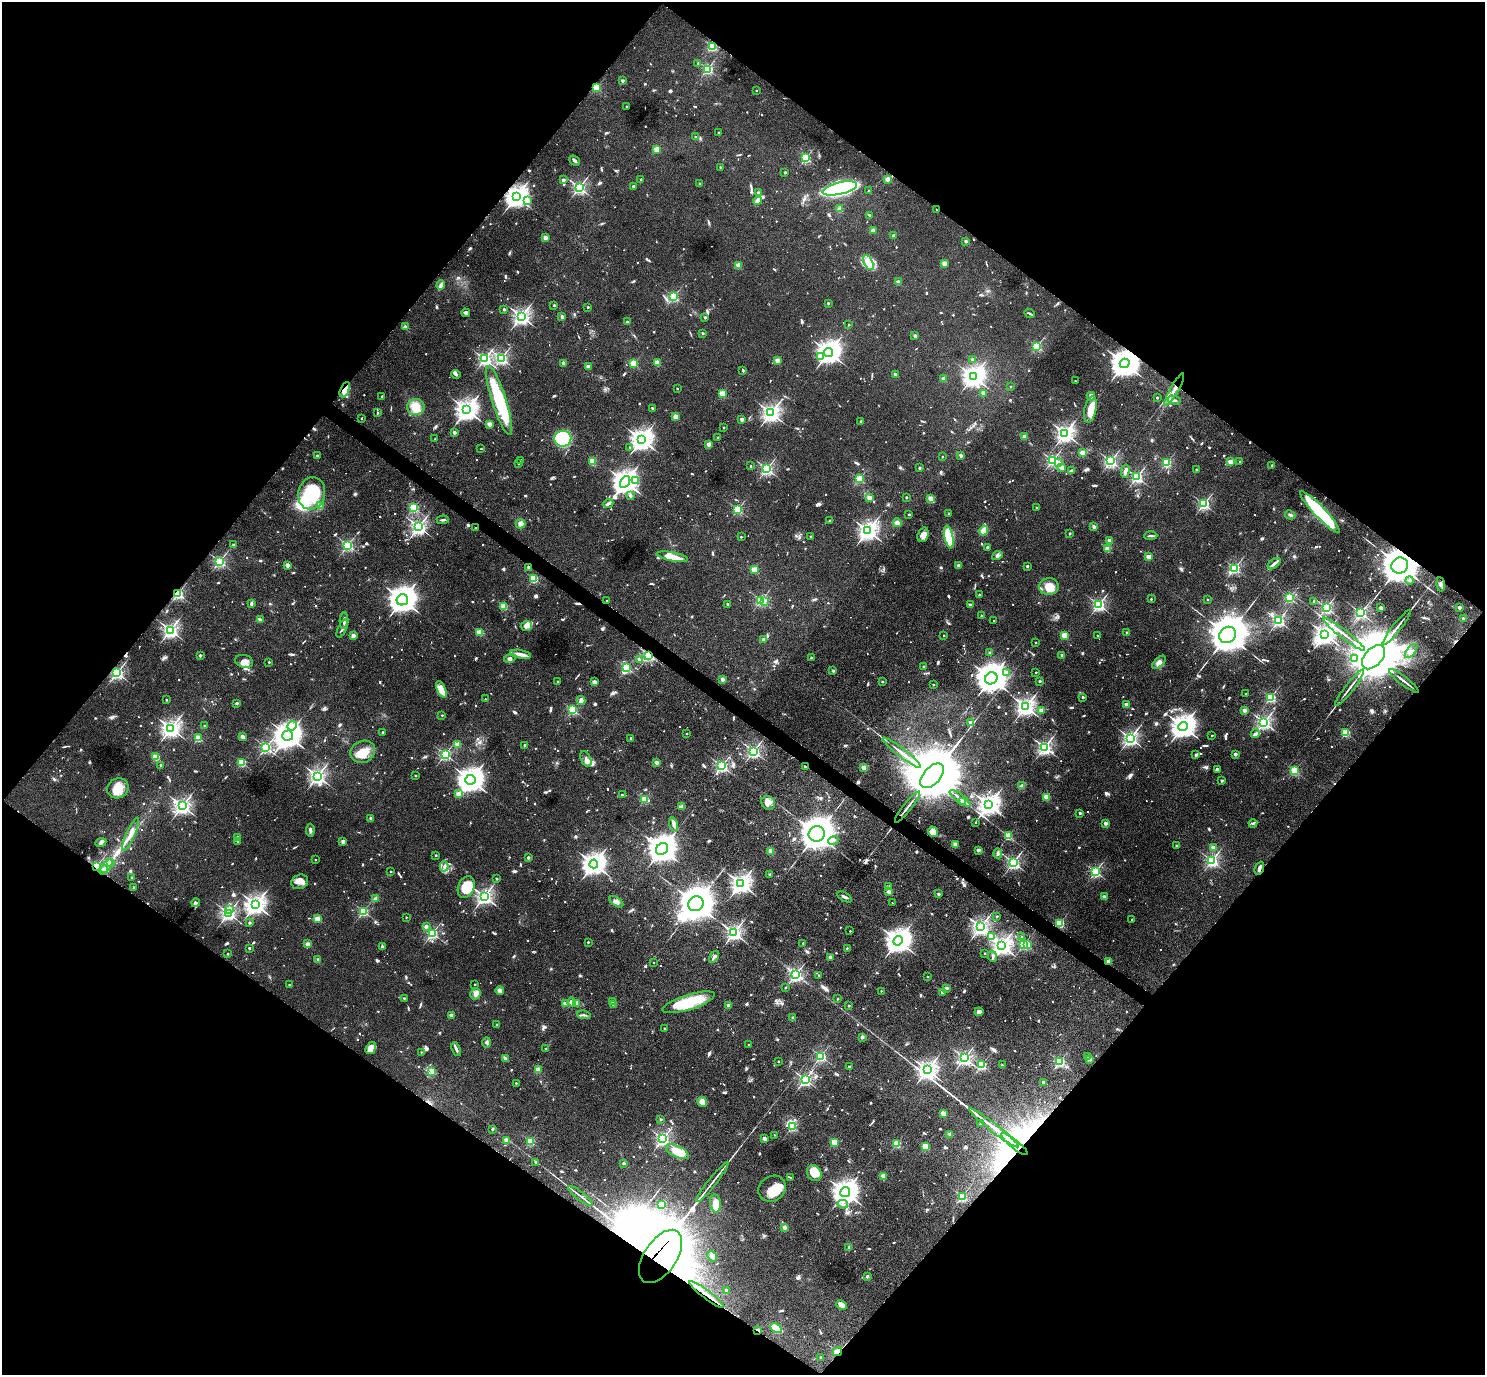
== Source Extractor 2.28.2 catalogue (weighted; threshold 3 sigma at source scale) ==
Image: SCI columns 7-5936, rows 298-5787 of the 5940 x 5944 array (HDU 1 of 3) = the unmasked area's bounding box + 8 px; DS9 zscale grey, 4 x 4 block average (1 PNG px = mean of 4 x 4 image px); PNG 1487 x 1377 px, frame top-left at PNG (2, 2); each listed source drawn as its Kron ellipse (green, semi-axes under 4 px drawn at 4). Shown black and unused: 50% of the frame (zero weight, under 5 of 9 exposures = <1% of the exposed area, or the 3 px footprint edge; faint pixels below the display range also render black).
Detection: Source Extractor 2.28.2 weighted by HDU 2 'WHT'. Background 0.0429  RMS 0.0039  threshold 0.016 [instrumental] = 3 sigma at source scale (4.09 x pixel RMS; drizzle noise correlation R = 1.36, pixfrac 0.8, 0.05/0.05 arcsec/px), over >= 5 px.
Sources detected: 1558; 11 too faint to see at this stretch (4 x 4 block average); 24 inside a brighter object's white glare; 4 cosmic-ray / hot-pixel residue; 10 long thin detections or spike segments (spike, bleed or trail) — neither listed nor drawn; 38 coinciding with a brighter row at this scale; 49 inside a brighter listed object's ellipse — not listed separately; of the other 1422, all 500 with FLUX_AUTO >= 4.12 (the completeness limit of this list) listed and drawn (922 fainter detections not listed), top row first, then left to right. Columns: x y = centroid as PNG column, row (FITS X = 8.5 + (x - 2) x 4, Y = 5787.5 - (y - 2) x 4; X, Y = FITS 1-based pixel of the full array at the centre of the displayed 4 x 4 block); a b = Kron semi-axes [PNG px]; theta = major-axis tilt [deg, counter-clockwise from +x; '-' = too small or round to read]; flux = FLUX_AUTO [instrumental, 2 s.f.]
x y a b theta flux
712 46 2 2 - 190
698 63 2 2 - 4.3
707 69 2 2 - 340
622 81 2 2 - 22
596 88 2 2 - 190
756 90 2 2 - 4.7
626 106 2 2 - 5.2
718 132 2 2 - 5.2
695 137 2 2 - 7.7
657 149 2 2 - 95
806 158 2 2 - 270
574 161 6 3 -41 5.9
720 167 2 2 - 6
785 172 2 2 - 12
641 179 2 2 - 8.5
888 179 2 2 - 74
563 180 2 2 - 31
700 184 2 2 - 7.2
634 186 2 2 - 24
579 187 2 2 - 590
840 188 17 6 13 520
869 191 2 2 - 6.9
758 193 2 2 - 22
516 197 4 3 - 1700
528 201 2 2 - 38
757 201 4 3 - 11
839 209 3 2 - 7.4
937 210 2 2 - 6.9
869 215 4 2 - 4.7
873 230 3 3 - 6.8
894 236 2 2 - 26
545 237 2 2 - 43
966 241 2 2 - 22
868 262 8 4 -62 38
944 263 2 2 - 68
738 265 2 2 - 79
898 282 2 2 - 56
441 285 5 3 - 11
673 297 2 2 - 310
828 303 2 2 - 11
554 305 2 2 - 11
588 307 2 2 - 7.8
504 309 2 2 - 14
466 313 4 3 - 4.6
1029 313 6 2 -24 4.2
521 316 3 3 - 920
562 317 2 2 - 31
705 317 2 2 - 11
627 322 2 2 - 18
848 325 2 2 - 6.5
405 327 4 3 - 5
703 333 2 2 - 10
915 336 2 2 - 26
1037 346 2 2 - 270
829 352 4 4 - 1900
821 357 2 2 - 23
501 358 2 2 - 510
485 359 2 2 - 600
972 359 2 2 - 12
777 360 2 2 - 62
657 362 2 2 - 95
563 363 3 2 - 4.5
634 363 2 2 - 160
1125 363 5 4 - 2800
588 367 2 2 - 47
743 371 3 2 - 4.4
456 374 5 3 - 4.7
895 374 2 2 - 24
973 377 3 3 - 1300
943 379 2 2 - 40
1075 381 2 2 - 5.3
1010 386 2 2 - 5.6
677 389 2 2 - 5.9
345 390 8 3 66 26
1174 390 18 3 60 21
722 393 2 2 - 110
983 393 2 2 - 35
382 396 2 2 - 7.7
1091 396 4 3 - 8.2
1157 398 2 2 - 11
499 400 36 7 -72 180
1174 400 6 3 -14 6.1
416 407 9 8 - 34
652 408 2 2 - 8.9
1090 409 13 6 77 36
467 410 4 4 - 1600
378 413 2 2 - 9
771 413 3 3 - 890
675 416 2 2 - 65
361 418 2 2 - 5.1
742 419 2 2 - 34
861 421 2 2 - 13
490 424 2 2 - 74
724 428 2 2 - 4.5
454 432 2 2 - 25
1065 433 3 3 - 960
1024 436 2 2 - 43
718 437 2 2 - 6.1
435 439 2 2 - 7
563 439 8 8 - 220
641 440 4 4 - 1500
709 444 2 2 - 58
629 447 2 2 - 5.8
481 449 2 2 - 4.9
1083 453 2 2 - 120
961 455 2 2 - 29
317 456 2 2 - 17
942 457 2 2 - 5.7
521 460 2 2 - 4.6
1052 460 2 2 - 440
592 461 2 2 - 140
1111 461 2 2 - 530
1230 462 2 2 - 83
1240 462 2 2 - 6.3
1059 463 2 2 - 29
1166 463 2 2 - 250
519 464 2 2 - 4.2
1272 465 2 2 - 9.3
751 466 2 2 - 7.3
1061 467 2 2 - 51
919 468 2 2 - 14
767 469 2 2 - 540
1196 470 2 2 - 9.3
1072 471 3 2 - 6.1
1125 471 7 3 77 7.4
1137 477 2 2 - 480
859 479 2 2 - 220
636 481 4 3 - 5.4
625 482 6 4 55 2100
312 493 16 13 76 160
630 496 4 3 - 5.9
906 497 2 2 - 10
869 498 2 2 - 53
931 498 2 2 - 70
608 503 5 3 - 5.2
1204 504 2 2 - 450
320 506 2 2 - 98
414 508 2 2 - 280
1036 508 2 2 - 9.1
738 509 2 2 - 270
1320 512 28 5 -47 210
909 514 2 2 - 10
949 514 2 2 - 12
1290 515 5 3 - 4.8
443 520 6 2 2 4.7
830 521 3 2 - 4.2
897 523 4 3 - 11
520 524 5 4 - 11
419 527 2 2 - 830
1094 527 2 2 - 37
475 528 2 2 - 5.4
984 530 5 3 - 16
868 531 3 3 - 1200
1070 533 2 2 - 8.6
923 535 7 5 70 16
811 536 2 2 - 5.1
1151 536 7 2 1 4.7
741 537 2 2 - 6.7
949 537 12 4 -79 130
1109 540 2 2 - 44
233 545 2 2 - 15
348 545 2 2 - 450
987 548 3 2 - 4.5
1108 549 2 2 - 93
997 555 5 4 - 7
672 557 16 4 -10 31
1149 557 2 2 - 78
220 561 2 2 - 450
1274 564 7 2 38 11
288 565 2 2 - 55
959 566 2 2 - 43
1027 566 2 2 - 14
1400 566 8 8 - 6900
528 567 2 2 - 18
1235 568 2 2 - 380
754 570 2 2 - 100
534 579 2 2 - 220
1410 580 4 3 - 4.2
1441 585 7 3 -81 5.6
1049 587 9 8 - 31
178 594 2 2 - 410
979 595 2 2 - 9.3
1289 598 2 2 - 270
1151 599 2 2 - 6.5
1207 599 2 2 - 4.9
402 600 6 5 - 2600
761 600 2 2 - 380
606 601 2 2 - 5.2
765 601 2 2 - 11
1314 601 2 2 - 14
251 604 3 2 - 6
727 604 2 2 - 12
970 605 2 2 - 20
1099 605 2 2 - 550
504 606 2 2 - 130
1326 608 2 2 - 520
1381 608 3 3 - 4.3
1459 608 2 2 - 23
1361 613 2 2 - 560
982 616 2 2 - 15
1463 618 2 2 - 17
260 620 2 2 - 7.6
344 621 8 2 86 9.1
994 621 2 2 - 4.3
1278 621 2 2 - 540
526 626 6 5 - 20
1397 627 22 2 52 13
342 629 10 2 65 5.9
170 630 3 2 - 830
480 632 2 2 - 120
1127 633 2 2 - 19
1325 634 4 3 - 1400
1344 634 26 2 -38 15
1065 635 2 2 - 130
1228 635 9 7 41 6800
353 636 2 2 - 45
944 636 2 2 - 4.9
1098 636 2 2 - 7.9
764 640 2 2 - 26
1036 643 2 2 - 4.7
1411 651 8 4 49 8.8
990 653 2 2 - 16
521 654 10 3 -11 13
200 655 2 2 - 16
649 655 2 2 - 500
1062 656 2 2 - 28
811 657 2 2 - 9
1374 657 14 8 48 20000
510 658 6 3 16 5.7
1355 658 2 2 - 5.5
639 659 2 2 - 11
244 661 9 6 -12 14
269 662 2 2 - 7
1159 662 8 4 44 9.7
923 666 2 2 - 8.4
626 668 2 2 - 280
833 671 2 2 - 16
1036 672 2 2 - 5.9
117 673 2 2 - 610
1007 673 2 2 - 12
991 678 6 5 - 3600
722 679 2 2 - 36
1039 681 2 2 - 12
1404 681 18 2 -38 10
557 682 2 2 - 6.6
594 682 2 2 - 61
882 682 2 2 - 7.6
933 685 2 2 - 6.9
1350 688 23 2 52 14
441 689 9 4 -66 36
1246 693 2 2 - 4.6
1083 697 2 2 - 12
1270 697 2 2 - 310
485 699 2 2 - 4.2
167 700 2 2 - 5.9
581 701 4 4 - 10
237 703 2 2 - 5.2
1126 705 2 2 - 53
1025 707 3 3 - 1100
573 710 2 2 - 280
1041 710 4 3 - 8.6
1244 710 2 2 - 39
442 715 2 2 - 5.8
970 722 2 2 - 19
1264 722 3 2 - 630
204 726 2 2 - 8.6
292 726 5 3 - 7.7
1183 726 5 4 - 2100
171 728 3 3 - 1100
383 732 2 2 - 8.3
1346 733 2 2 - 190
687 734 2 2 - 5.3
1255 734 4 3 - 4.2
1212 735 2 2 - 5.6
288 736 5 5 - 2400
243 737 3 2 - 15
198 738 2 2 - 160
631 738 2 2 - 4.3
1130 738 3 2 - 780
458 744 2 2 - 85
525 745 2 2 - 10
266 747 2 2 - 490
1044 747 2 2 - 680
753 751 2 2 - 650
363 752 13 11 25 39
902 753 24 2 -38 18
445 754 2 2 - 420
1235 754 2 2 - 31
1196 755 4 3 - 4.5
156 757 2 2 - 130
586 759 8 5 -65 9.2
657 762 2 2 - 41
242 763 2 2 - 180
161 765 2 2 - 9.1
722 766 2 2 - 500
805 766 2 2 - 8.8
864 768 2 2 - 77
1217 769 4 3 - 6.7
1294 771 2 2 - 250
317 776 3 3 - 780
416 776 2 2 - 8.1
932 776 15 8 48 26000
470 780 5 5 - 2100
1222 781 2 2 - 16
1022 785 4 2 - 4.3
118 788 11 10 - 38
459 794 2 2 - 66
622 795 3 2 - 4.2
1046 797 2 2 - 97
960 798 12 2 -37 11
644 799 2 2 - 150
963 801 4 2 - 30
768 803 7 6 - 14
989 805 4 3 - 1600
182 806 3 3 - 730
681 807 4 3 - 6.5
908 807 20 2 52 13
1080 813 2 2 - 16
371 818 2 2 - 6
976 822 2 2 - 4.3
1106 823 2 2 - 32
1253 823 4 3 - 4.5
674 824 7 4 -75 8.7
310 830 6 3 88 5.3
933 832 5 5 - 16
131 834 18 4 66 20
817 834 8 7 - 4900
1008 836 2 2 - 170
237 837 2 2 - 24
343 841 2 2 - 48
834 841 5 3 - 4.7
237 842 2 2 - 5.1
101 843 5 4 - 6
955 844 2 2 - 70
1176 845 2 2 - 8.5
1213 848 2 2 - 50
662 849 6 5 - 2700
978 850 2 2 - 32
771 851 3 3 - 13
998 853 5 3 - 4.7
436 855 2 2 - 6.8
528 858 2 2 - 24
315 860 2 2 - 7
1212 861 2 2 - 540
110 862 2 2 - 76
1013 862 2 2 - 630
594 864 4 4 - 1700
96 866 2 2 - 290
106 866 8 2 52 15
444 866 5 2 - 4.2
1259 868 7 2 69 9.2
103 870 5 2 - 21
391 872 2 2 - 4.5
1095 872 2 2 - 460
770 874 3 2 - 4.1
132 877 2 2 - 7.4
497 879 2 2 - 6.5
300 882 8 7 - 17
741 884 3 3 - 1300
889 886 2 2 - 4.1
133 887 2 2 - 8.6
466 887 11 8 67 55
889 892 2 2 - 45
938 894 2 2 - 16
484 896 3 3 - 750
845 897 8 2 -30 5.9
1104 897 2 2 - 30
375 899 4 2 - 13
616 902 8 4 -32 9.3
196 903 4 3 - 6.6
892 903 2 2 - 4.2
696 904 8 7 - 5300
256 905 4 3 - 1300
229 909 2 2 - 40
363 911 2 2 - 290
228 913 2 2 - 660
997 916 2 2 - 7.7
406 917 2 2 - 4.6
317 919 2 2 - 94
1132 919 2 2 - 7.2
250 923 2 2 - 14
1060 923 2 2 - 230
426 926 2 2 - 25
981 927 3 3 - 910
850 931 2 2 - 4.3
432 933 2 2 - 430
734 933 3 2 - 760
992 937 2 2 - 110
1022 937 2 2 - 6
898 941 5 4 - 2400
588 942 2 2 - 5.8
803 943 2 2 - 6.1
308 944 2 2 - 46
1024 944 2 2 - 290
1027 944 2 2 - 58
1002 946 3 3 - 1300
382 947 3 2 - 6.3
249 948 2 2 - 12
847 948 2 2 - 5
985 953 2 2 - 4.2
228 954 2 2 - 6.7
992 956 6 2 -80 5.4
714 957 7 2 56 6.9
830 957 2 2 - 24
318 960 2 2 - 32
1109 961 2 2 - 67
654 963 2 2 - 4.8
796 975 2 2 - 640
819 975 2 2 - 6.5
927 977 2 2 - 5.3
475 984 2 2 - 5.2
289 985 2 2 - 5.3
785 988 2 2 - 6.2
946 988 2 2 - 22
500 991 4 3 - 8.5
881 991 2 2 - 4.6
942 992 2 2 - 21
475 994 5 5 - 11
404 998 2 2 - 8
838 999 2 2 - 7.2
613 1001 2 2 - 22
571 1002 4 2 - 7.6
689 1002 27 7 17 100
565 1004 2 2 - 60
577 1004 2 2 - 50
613 1004 2 2 - 6.5
728 1005 2 2 - 29
849 1006 2 2 - 8.2
979 1012 4 4 - 10
451 1015 2 2 - 40
584 1015 7 2 -7 4.1
793 1018 2 2 - 24
497 1025 2 2 - 6.1
665 1028 2 2 - 4.1
862 1037 2 2 - 23
487 1042 5 4 - 6.4
748 1045 2 2 - 6.2
371 1048 6 4 56 28
456 1049 7 3 -66 6.7
546 1049 2 2 - 5
421 1052 2 2 - 5.2
821 1056 2 2 - 370
1088 1056 2 2 - 5.5
505 1058 2 2 - 18
965 1058 2 2 - 580
1090 1059 2 2 - 33
778 1061 2 2 - 4.3
1060 1061 2 2 - 360
981 1065 2 2 - 280
1002 1065 2 2 - 4.4
849 1067 2 2 - 7.5
538 1070 2 2 - 78
927 1070 3 3 - 1200
432 1072 3 3 - 4.6
805 1079 2 2 - 540
1043 1082 2 2 - 15
516 1083 2 2 - 6.4
702 1102 5 4 - 24
943 1114 2 2 - 84
661 1120 2 2 - 12
981 1124 2 2 - 11
792 1126 2 2 - 240
994 1128 31 2 -38 42
492 1129 2 2 - 6.6
950 1134 2 2 - 31
775 1135 2 2 - 4.1
663 1139 2 2 - 590
764 1139 2 2 - 37
506 1140 2 2 - 47
530 1141 2 2 - 180
835 1142 2 2 - 130
897 1144 2 2 - 180
1014 1144 17 4 -39 110
925 1146 2 2 - 130
677 1152 12 5 -26 39
536 1162 2 2 - 9.6
624 1163 2 2 - 12
814 1173 8 7 - 36
883 1176 2 2 - 75
790 1178 2 2 - 4.1
712 1182 25 2 52 14
772 1189 14 12 35 46
845 1192 5 4 - 2100
580 1196 15 2 -38 7.6
962 1196 2 2 - 270
715 1203 9 5 -83 28
662 1204 2 2 - 88
843 1204 5 3 - 5
784 1227 2 2 - 48
849 1247 3 2 - 5
661 1256 30 16 56 10000
712 1256 6 3 -49 4.9
867 1276 2 2 - 13
726 1290 2 2 - 17
707 1295 21 2 -38 19
842 1305 5 4 - 11
776 1328 6 3 -28 76
758 1330 3 2 - 11
837 1352 5 3 - 31
821 1357 2 2 - 8.3
Overlapping masked pixels (flux is a lower limit): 25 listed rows (the first 20) at x y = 712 46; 596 88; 516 197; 937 210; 1125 363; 345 390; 1174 390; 1320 512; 475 528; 1400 566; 528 567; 178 594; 649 655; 117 673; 805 766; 908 807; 96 866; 1259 868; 103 870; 1109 961
Diffuse or blended objects may show on this block-average render without a row.